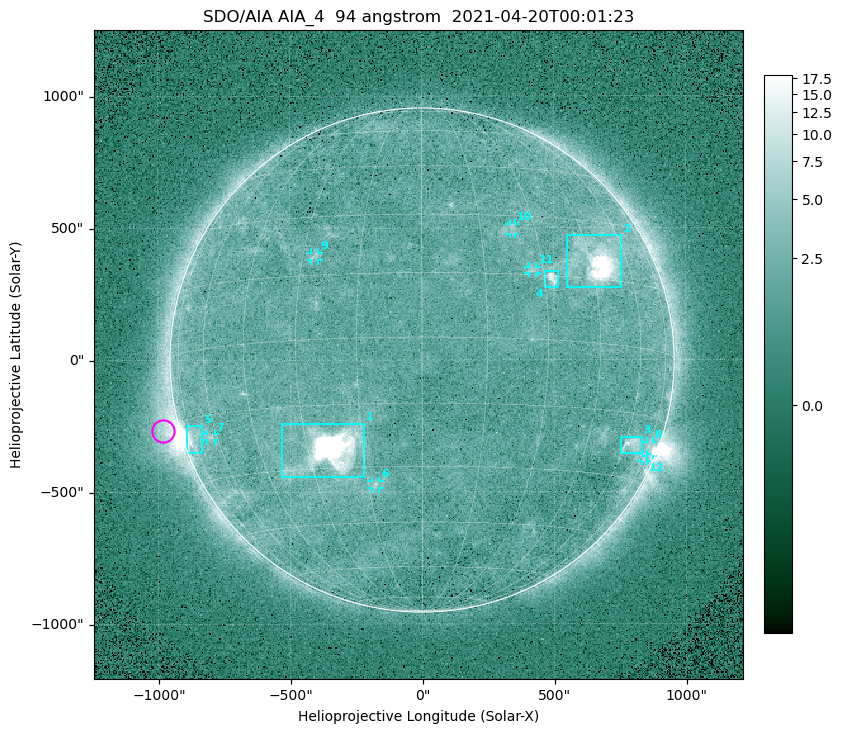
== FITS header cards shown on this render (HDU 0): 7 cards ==
TELESCOP= 'SDO/AIA '
INSTRUME= 'AIA_4   '
WAVELNTH=                   94
WAVEUNIT= 'angstrom'
DATE-OBS= '2021-04-20T00:01:23.12'
CTYPE1  = 'HPLN-TAN'
CTYPE2  = 'HPLT-TAN'

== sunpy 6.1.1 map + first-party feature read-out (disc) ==
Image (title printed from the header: SDO/AIA AIA_4  94 angstrom  2021-04-20T00:01:23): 512 x 512 px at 4.8 arcsec/px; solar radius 955 arcsec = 199 px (full disc in frame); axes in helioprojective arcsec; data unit not stated in the header (colour bar unlabelled)
Orientation: roll -0.138 deg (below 1 deg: not rotated)
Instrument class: DISC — disc imager (sunpy class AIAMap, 94 A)
Bright regions (active regions / flare kernels): reference = the median radial profile (limb darkening/brightening removed); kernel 5 px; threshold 5 sigma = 2.55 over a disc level ~1.78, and >= 1.15x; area >= 9 px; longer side >= 5 px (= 24 arcsec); searched inside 0.97 R_sun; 12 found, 12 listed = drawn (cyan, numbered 1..; 7 of them under ~33 arcsec drawn as corner ticks so the feature stays visible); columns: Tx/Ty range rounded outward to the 10 arcsec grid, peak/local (2 s.f.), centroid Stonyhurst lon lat
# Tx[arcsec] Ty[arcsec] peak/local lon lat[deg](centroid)
1 -540..-220 -450..-240 1104 -24 -26
2 550..760 270..470 50 +47 +20
3 750..830 -360..-290 4.6 +64 -22
4 460..520 270..340 6.4 +32 +14
5 -900..-830 -350..-250 6.5 -73 -19
6 -190..-160 -490..-450 3.2 -13 -34
7 -820..-780 -300..-280 3.1 -63 -20
8 850..880 -370..-310 3.1 +75 -22
9 -420..-390 380..410 2.9 -27 +20
10 330..360 470..520 2.8 +24 +27
11 400..440 330..360 2.9 +27 +16
12 830..850 -390..-360 2.3 +74 -24
Off-limb structures (1.02-1.3 R_sun): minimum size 50 px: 8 found; the strongest spans PA ~90..115 deg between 1.02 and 1.22 R_sun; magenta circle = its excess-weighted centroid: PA ~105 deg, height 1.06 R_sun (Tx ~-980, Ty ~-270 arcsec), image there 4.5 x the reference